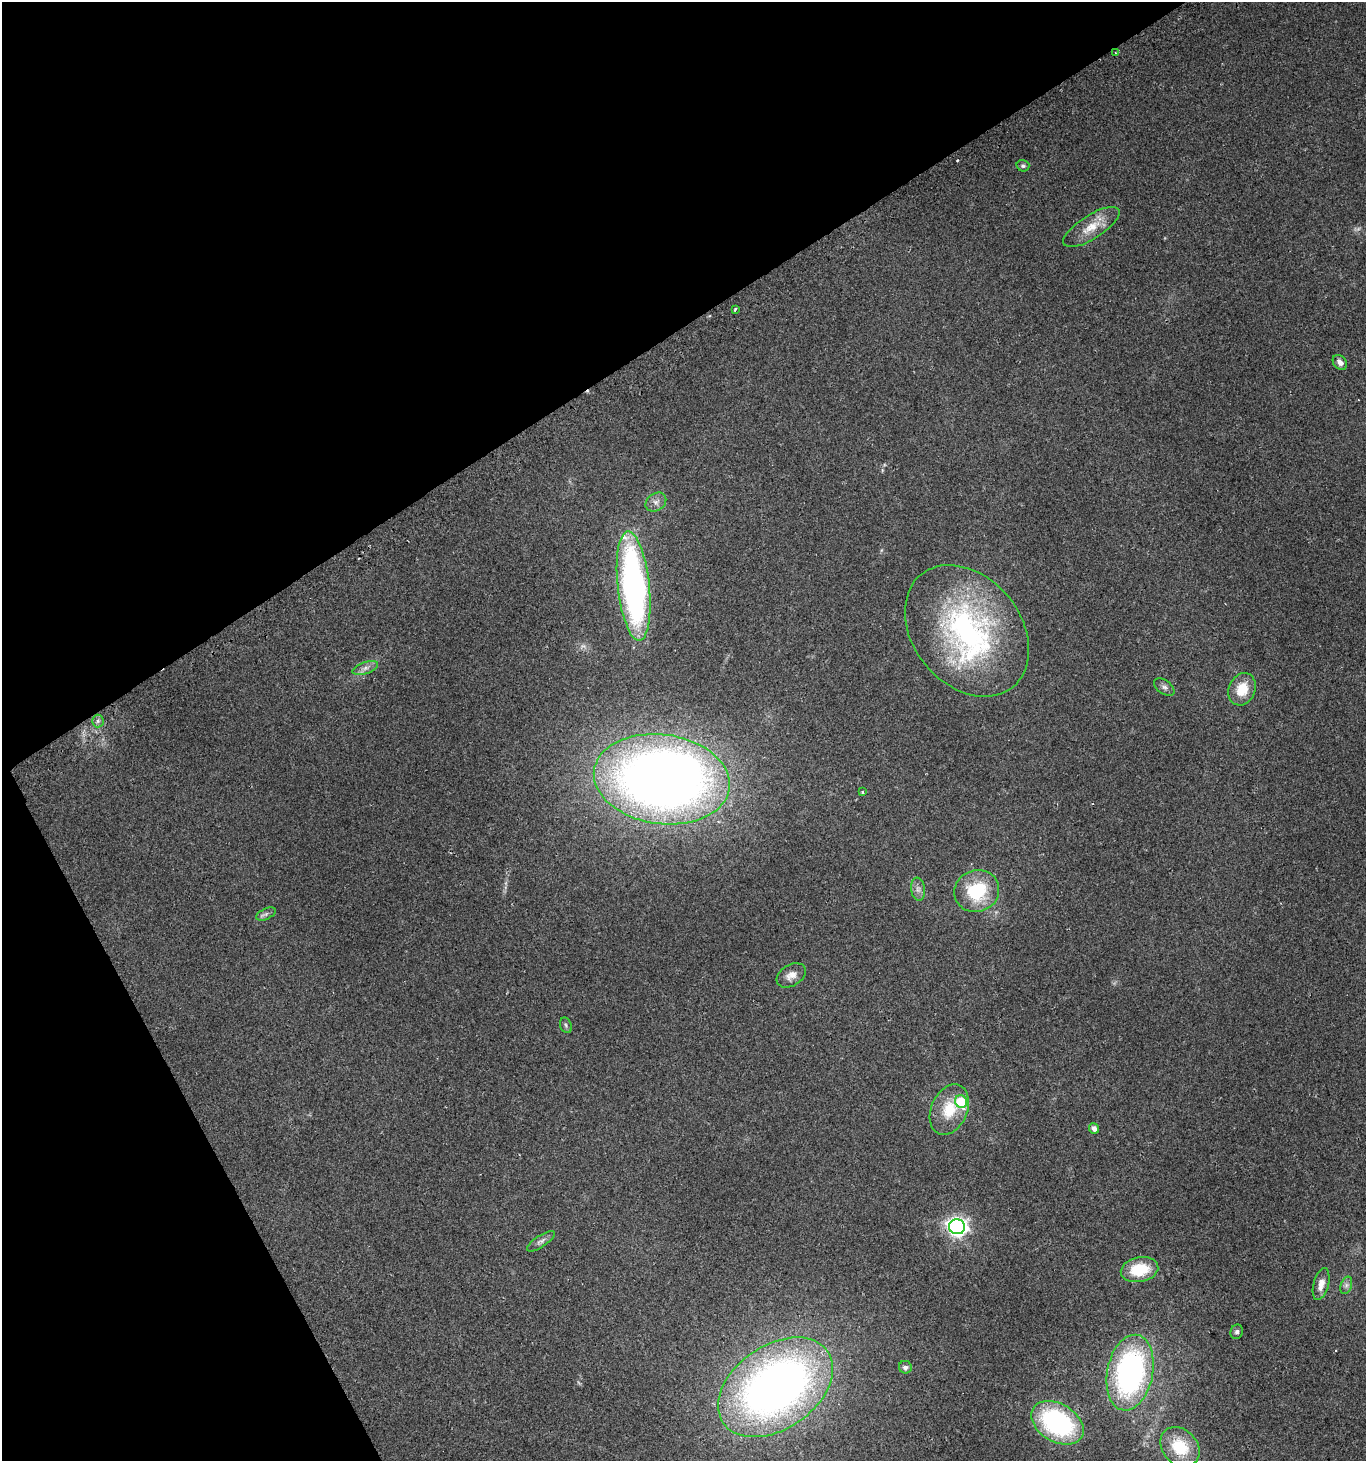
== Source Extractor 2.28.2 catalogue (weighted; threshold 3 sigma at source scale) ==
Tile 5 of 4 x 4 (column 1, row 2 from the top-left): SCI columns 189-1552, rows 2948-4406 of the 5771 x 5898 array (HDU 1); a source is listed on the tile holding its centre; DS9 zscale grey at full resolution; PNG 1368 x 1463 px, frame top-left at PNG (2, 2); each listed source drawn as its Kron ellipse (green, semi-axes under 4 px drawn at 4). Shown black and unused: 30% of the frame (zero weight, under 2 of 3 exposures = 2% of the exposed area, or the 3 px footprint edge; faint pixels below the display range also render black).
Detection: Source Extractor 2.28.2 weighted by HDU 2 'WHT'; one run over the whole footprint, this tile lists its part. Background 0.0952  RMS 0.011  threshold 0.0475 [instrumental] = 3 sigma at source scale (4.5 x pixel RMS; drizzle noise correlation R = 1.50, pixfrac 1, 0.0396/0.0396 arcsec/px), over >= 5 px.
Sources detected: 38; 1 too faint to see at this stretch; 1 inside a brighter object's white glare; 2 cosmic-ray / hot-pixel residue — neither listed nor drawn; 1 inside a brighter listed object's ellipse — not listed separately; the other 33 listed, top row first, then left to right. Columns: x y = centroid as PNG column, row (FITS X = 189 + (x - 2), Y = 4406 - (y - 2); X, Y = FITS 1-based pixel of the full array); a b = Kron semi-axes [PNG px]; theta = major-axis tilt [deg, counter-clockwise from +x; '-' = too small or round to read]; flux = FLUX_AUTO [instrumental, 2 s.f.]
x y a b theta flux
1115 53 3 3 - 1
1023 166 6 6 - 2.2
1091 227 32 12 32 21
735 309 3 2 - 1.7
1340 362 8 6 -49 6.1
656 502 11 8 36 5.8
634 586 55 16 -84 370
967 631 72 54 -51 260
365 668 13 6 19 5.2
1164 687 11 6 -34 3.8
1242 689 16 13 65 23
98 721 6 6 - 2.5
662 779 68 44 -8 1200
863 792 3 3 - 2.1
918 889 12 7 -83 4.9
977 891 23 21 23 62
266 914 10 5 25 3.3
791 975 16 10 32 9
566 1025 8 5 -70 2.3
961 1102 6 6 - 43
949 1110 26 18 67 34
1094 1128 5 5 - 5.4
957 1227 8 7 - 460
541 1241 16 6 33 4.5
1140 1270 19 12 11 38
1321 1284 16 7 75 10
1346 1285 9 5 71 3.2
1237 1332 7 6 - 2.8
905 1367 6 6 - 4.1
1130 1373 38 23 78 270
775 1387 64 41 35 770
1057 1423 28 19 -31 170
1180 1447 22 17 -47 44